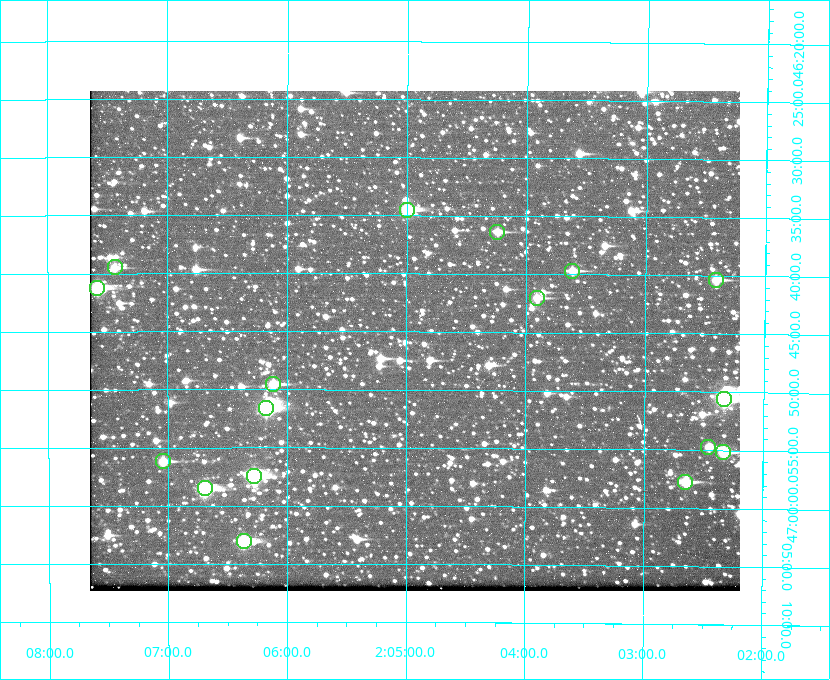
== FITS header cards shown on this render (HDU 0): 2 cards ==
NAXIS1  =                  650 / Width of table row in bytes
NAXIS2  =                  500 / Number of rows in table

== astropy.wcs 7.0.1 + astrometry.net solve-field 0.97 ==
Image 650 x 500 px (HDU 0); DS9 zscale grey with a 90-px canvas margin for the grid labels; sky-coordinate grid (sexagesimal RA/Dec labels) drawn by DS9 from the SOLVED WCS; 17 Tycho-2 reference stars matched to detected sources circled (green)
Header WCS: none
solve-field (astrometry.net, Tycho-2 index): SOLVED blind (the file carries no WCS)
Solved WCS: RA---TAN-SIP/DEC--TAN-SIP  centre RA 02:04:56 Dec +46:46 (31.23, +46.76 deg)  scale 5.16 arcsec/px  FOV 55.9' x 43.0'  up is +180 deg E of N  parity flipped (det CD > 0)
(file carries no celestial WCS; the grid is the blind solution)
Tycho-2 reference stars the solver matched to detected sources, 17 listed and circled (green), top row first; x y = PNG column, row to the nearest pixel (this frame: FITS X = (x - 90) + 1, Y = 500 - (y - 91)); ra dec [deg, ICRS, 3 dp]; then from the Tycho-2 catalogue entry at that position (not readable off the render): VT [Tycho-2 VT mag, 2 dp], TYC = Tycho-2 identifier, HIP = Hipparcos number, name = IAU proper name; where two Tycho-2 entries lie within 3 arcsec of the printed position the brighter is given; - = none
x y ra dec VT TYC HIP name
407 210 31.250 +46.575 8.43 3281-919-1 - -
497 232 31.061 +46.606 9.99 3281-582-1 - -
115 267 31.860 +46.658 10.03 3281-318-1 - -
572 271 30.904 +46.661 9.60 3280-781-1 - -
716 280 30.604 +46.672 9.47 3280-908-1 - -
97 288 31.896 +46.687 8.88 3281-547-1 - -
537 298 30.978 +46.700 9.85 3281-909-1 - -
273 384 31.529 +46.825 9.32 3281-34-1 - -
724 399 30.583 +46.843 7.07 3280-746-1 9508 -
266 408 31.543 +46.860 7.50 3281-160-1 9805 -
708 447 30.615 +46.912 10.08 3284-203-1 - -
723 452 30.584 +46.919 9.47 3284-629-1 - -
163 461 31.760 +46.936 9.76 3285-99-1 - -
254 476 31.569 +46.957 8.53 3285-177-1 9816 -
685 482 30.663 +46.962 9.31 3284-347-1 - -
205 488 31.671 +46.975 8.89 3285-43-1 - -
244 541 31.591 +47.051 8.70 3285-1195-1 - -